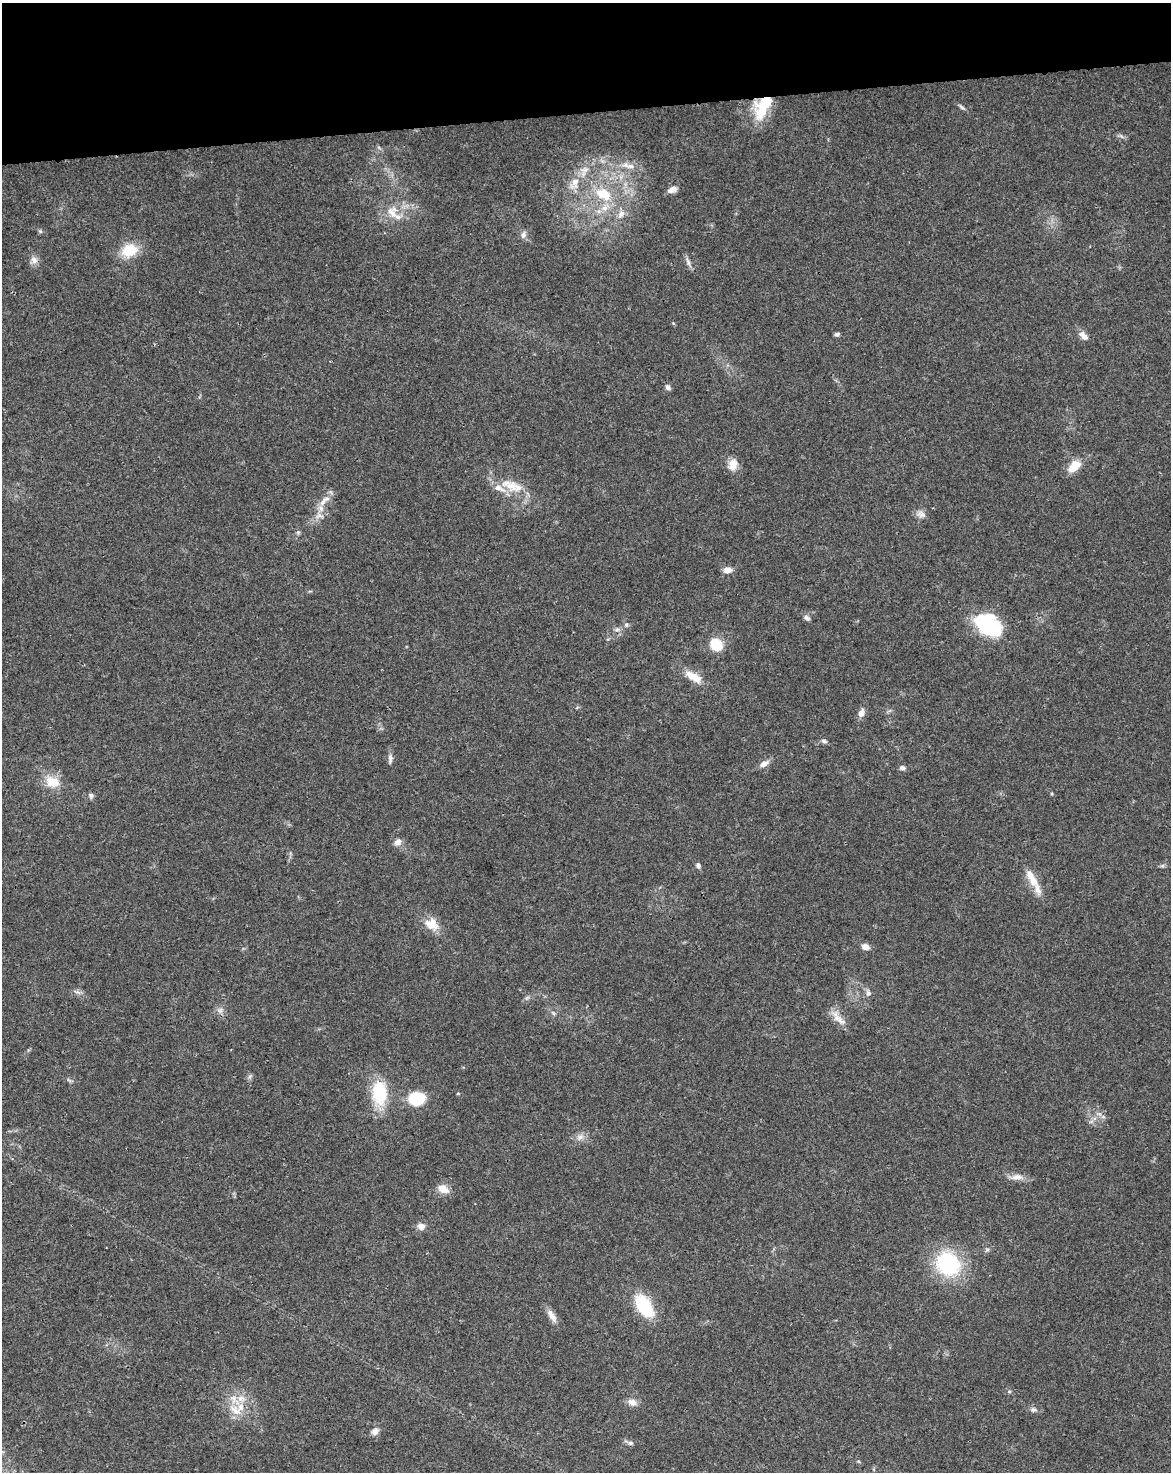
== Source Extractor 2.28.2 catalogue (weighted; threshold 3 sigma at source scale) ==
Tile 3 of 4 x 3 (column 3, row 1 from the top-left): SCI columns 2396-3564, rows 3008-4477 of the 4791 x 4502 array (HDU 1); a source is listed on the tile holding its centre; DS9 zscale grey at full resolution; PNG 1173 x 1474 px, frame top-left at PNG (2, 3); no overlay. Shown black and unused: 8% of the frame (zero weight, under 3 of 4 exposures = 5% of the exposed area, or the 3 px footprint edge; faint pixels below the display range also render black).
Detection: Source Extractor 2.28.2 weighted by HDU 2 'WHT'; one run over the whole footprint, this tile lists its part. Background 0.0306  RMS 0.0036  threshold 0.0162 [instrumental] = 3 sigma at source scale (4.5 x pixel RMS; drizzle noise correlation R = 1.50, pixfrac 1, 0.0396/0.0396 arcsec/px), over >= 5 px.
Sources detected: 83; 1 too faint to see at this stretch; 1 inside a brighter object's white glare — not listed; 8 inside a brighter listed object's ellipse — not listed separately; the other 73 listed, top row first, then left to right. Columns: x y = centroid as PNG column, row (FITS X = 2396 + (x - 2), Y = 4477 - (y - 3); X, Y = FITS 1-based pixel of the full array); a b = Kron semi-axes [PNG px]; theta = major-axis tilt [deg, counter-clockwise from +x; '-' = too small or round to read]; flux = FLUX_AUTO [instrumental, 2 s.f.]
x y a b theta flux
962 107 11 4 -40 0.9
761 111 24 21 74 11
1121 136 8 4 -44 0.83
630 166 13 7 -5 2.5
574 183 20 12 67 5.6
672 190 11 6 25 2.5
603 194 21 14 -26 11
392 213 22 17 -69 7.7
621 214 13 9 56 2.9
40 231 6 6 - 0.6
523 235 10 7 73 1.6
129 250 17 13 24 10
34 260 10 9 - 2.1
688 262 15 5 -70 1.5
837 334 6 4 9 0.86
1084 336 12 6 -45 2.9
668 387 7 6 - 1.2
733 465 15 11 76 3.7
1074 466 14 8 43 7.4
510 485 29 16 -28 9.5
324 501 22 8 43 3.8
921 514 13 10 -18 2
319 515 10 7 33 2.1
298 532 6 5 - 0.63
727 570 10 7 4 2.5
807 618 9 6 -34 1.1
626 625 6 6 - 0.83
988 625 29 19 -34 31
617 629 8 5 16 1
716 645 12 10 -57 10
693 677 25 10 -33 5.8
861 713 10 7 67 2.4
824 741 7 6 - 1
390 758 13 5 86 1.5
764 764 13 7 28 2.3
902 768 7 5 -6 1.2
52 782 17 13 -22 7.2
1052 794 5 4 - 0.39
91 796 8 7 - 1
398 842 9 7 53 2.1
698 866 7 6 - 1
1162 866 7 4 18 0.66
1031 878 30 10 -60 6.4
432 924 17 13 -32 6.3
865 947 9 7 -6 2.4
77 992 12 4 -21 1.1
868 993 9 7 -72 1.3
220 1010 9 8 - 1.6
553 1013 7 4 -45 0.68
840 1021 36 7 -49 3.7
250 1076 8 5 59 0.77
69 1080 8 4 -37 0.65
379 1093 23 14 -88 21
458 1094 5 3 - 0.31
416 1099 16 12 6 14
1099 1114 8 5 -29 1.3
1091 1122 7 4 19 0.7
580 1137 12 7 32 2.1
1016 1177 23 7 2 2.9
443 1189 13 9 -25 4
421 1226 10 9 - 2.2
987 1250 6 5 - 0.72
948 1264 26 23 -45 33
644 1306 22 12 -58 22
552 1315 18 8 -57 2.9
1009 1392 6 4 0 0.5
241 1399 12 10 -3 3.8
632 1402 12 8 -20 2.6
235 1410 22 10 -34 5.5
1033 1410 9 6 -11 1.3
375 1431 12 9 49 1.9
630 1443 8 6 -5 1
858 1461 6 3 -18 0.41